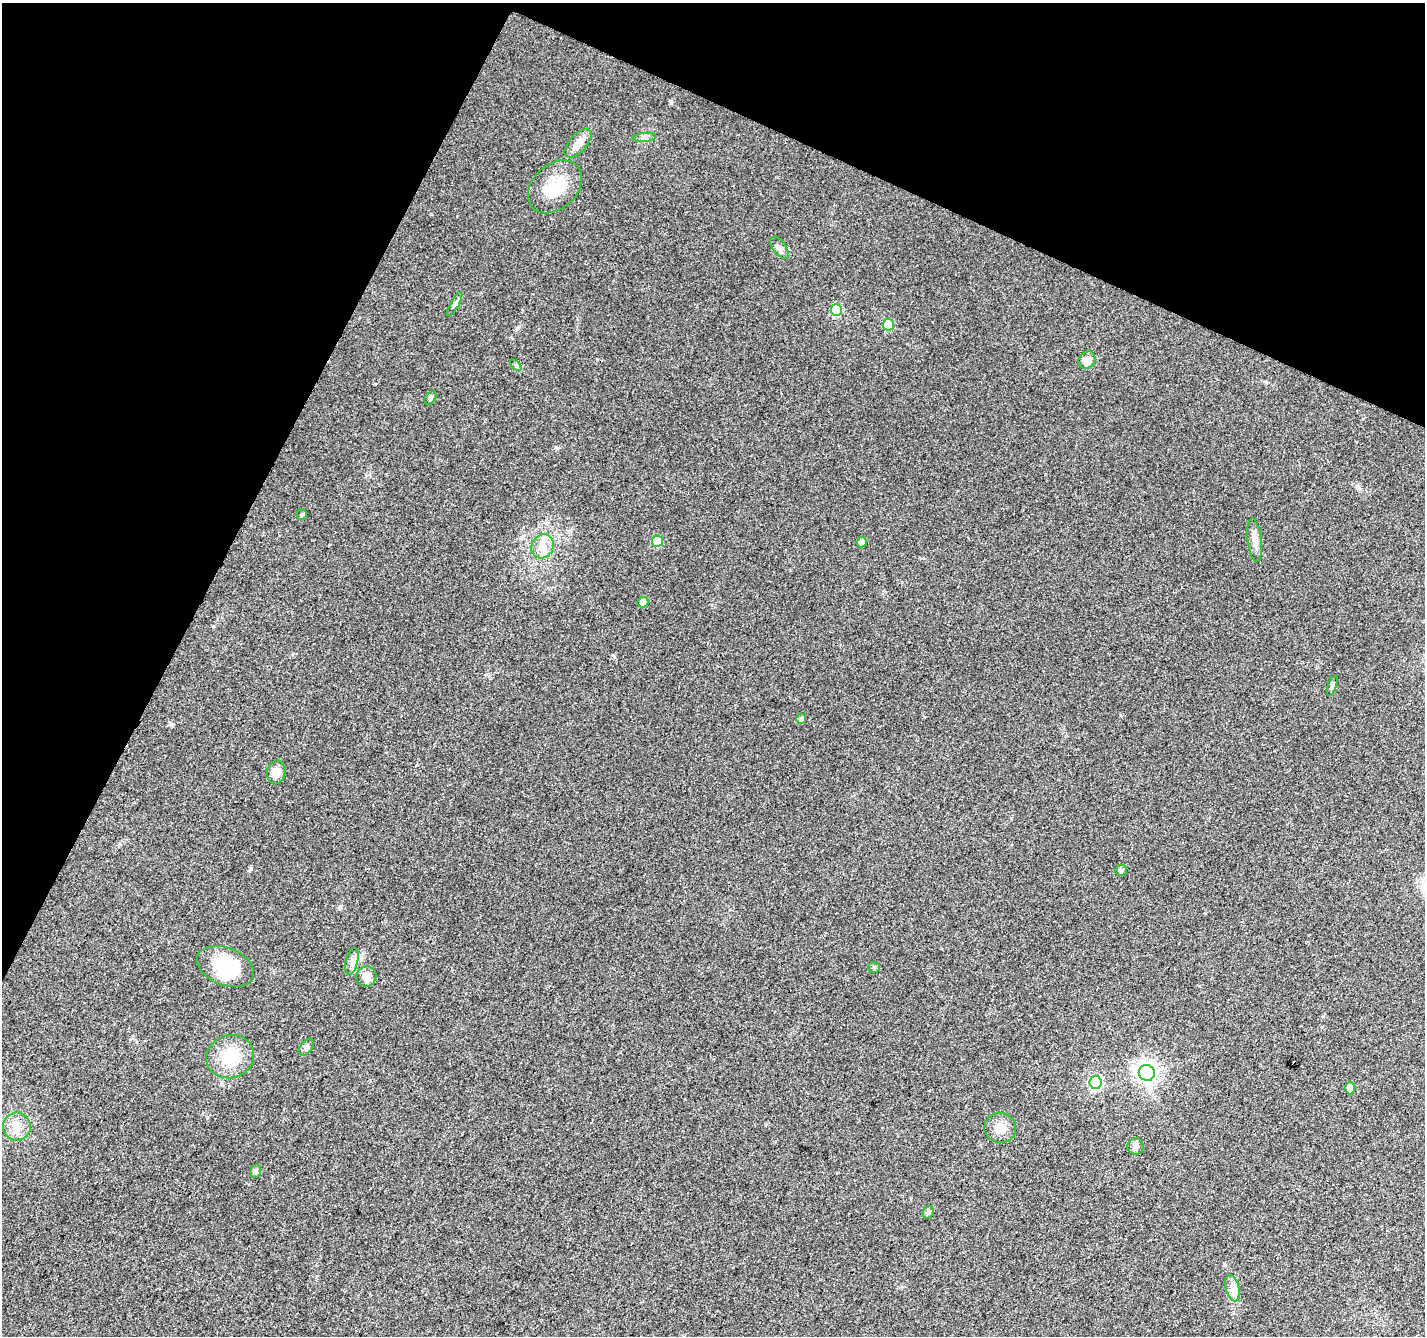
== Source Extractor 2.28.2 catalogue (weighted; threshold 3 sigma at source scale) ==
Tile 2 of 4 x 4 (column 2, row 1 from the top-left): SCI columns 1432-2854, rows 4274-5607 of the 5701 x 5810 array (HDU 1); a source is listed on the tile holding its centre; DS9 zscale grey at full resolution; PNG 1427 x 1338 px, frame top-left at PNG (2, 3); each listed source drawn as its Kron ellipse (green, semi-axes under 4 px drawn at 4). Shown black and unused: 24% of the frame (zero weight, under 2 of 3 exposures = <1% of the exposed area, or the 3 px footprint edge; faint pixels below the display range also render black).
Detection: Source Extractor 2.28.2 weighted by HDU 2 'WHT'; one run over the whole footprint, this tile lists its part. Background 0.0488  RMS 0.0058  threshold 0.0262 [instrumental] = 3 sigma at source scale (4.5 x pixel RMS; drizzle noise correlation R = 1.50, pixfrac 1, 0.0396/0.0396 arcsec/px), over >= 5 px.
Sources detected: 36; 1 cosmic-ray / hot-pixel residue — neither listed nor drawn; the other 35 listed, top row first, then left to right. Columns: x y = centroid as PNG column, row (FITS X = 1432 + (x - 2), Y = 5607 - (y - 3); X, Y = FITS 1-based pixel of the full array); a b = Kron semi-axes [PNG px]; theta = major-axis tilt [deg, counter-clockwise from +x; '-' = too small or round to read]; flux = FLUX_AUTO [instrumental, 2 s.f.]
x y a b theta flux
644 138 11 4 4 1.8
578 143 17 8 47 4.5
555 187 31 22 43 19
779 248 13 6 -52 2.4
455 304 13 4 61 1.6
836 310 6 6 - 27
888 325 6 5 - 18
1087 360 9 7 45 4.4
516 365 7 4 -45 0.86
430 398 7 5 53 1.2
302 515 5 5 - 1.1
1255 540 22 7 -83 4.9
657 541 5 5 - 15
862 542 5 5 - 4
542 546 12 11 - 6
643 602 5 5 - 4.1
1332 686 10 4 71 1.2
801 719 5 5 - 1.8
276 772 12 9 80 5.2
1121 870 6 5 - 0.93
352 961 13 6 77 2.7
225 966 30 18 -22 32
874 967 5 5 - 0.78
366 976 10 10 - 4.9
306 1047 10 5 53 1.7
230 1057 24 21 17 20
1147 1073 8 8 - 300
1096 1082 6 6 - 55
1350 1088 6 5 - 7.9
17 1127 14 14 - 7
1000 1128 16 15 - 6.6
1136 1147 8 8 - 3
256 1171 6 5 - 1.8
928 1212 6 5 - 1.2
1233 1288 13 7 -77 3.6
Unlisted compact peaks at least as high as the median listed source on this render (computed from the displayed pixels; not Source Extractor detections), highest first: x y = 251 869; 671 103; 557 448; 207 1117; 339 908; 171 724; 222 1085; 597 359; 1266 382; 1359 488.